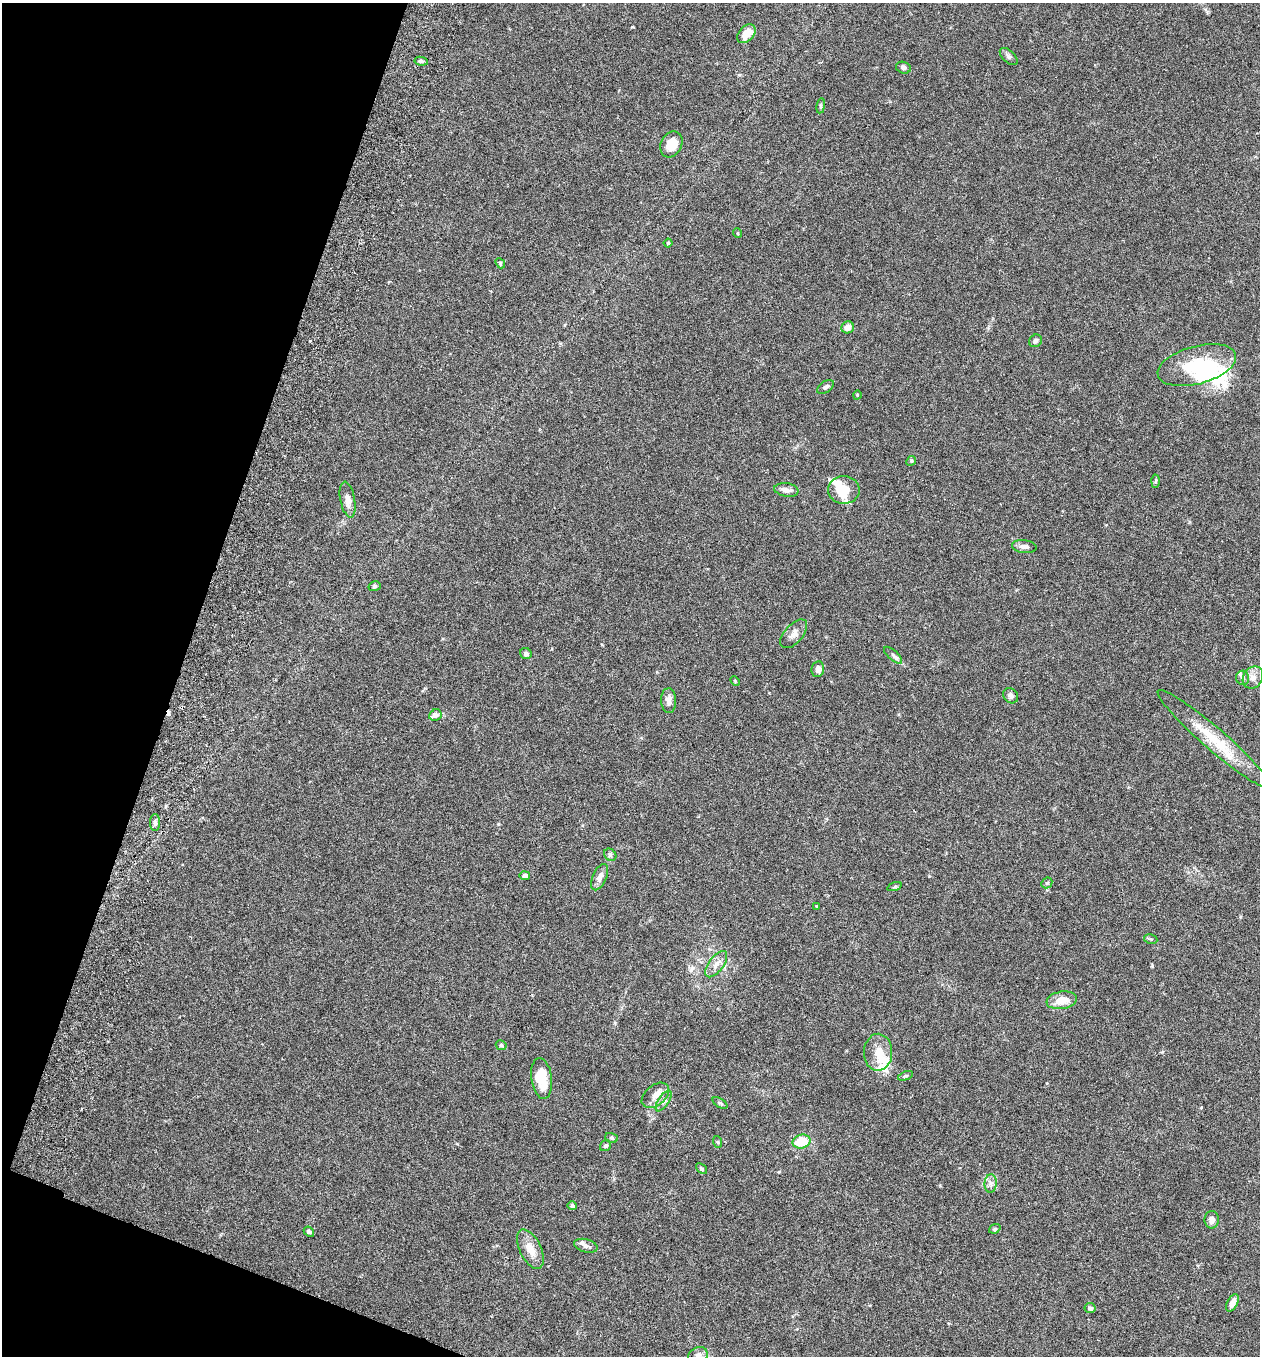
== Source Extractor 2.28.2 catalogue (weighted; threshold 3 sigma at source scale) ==
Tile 9 of 4 x 4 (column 1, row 3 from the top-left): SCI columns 192-1449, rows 1383-2736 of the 5545 x 5467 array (HDU 1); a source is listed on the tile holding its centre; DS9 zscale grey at full resolution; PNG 1262 x 1358 px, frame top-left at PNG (2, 3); each listed source drawn as its Kron ellipse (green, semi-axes under 4 px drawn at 4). Shown black and unused: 17% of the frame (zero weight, under 3 of 6 exposures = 3% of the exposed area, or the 3 px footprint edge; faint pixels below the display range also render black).
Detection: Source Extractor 2.28.2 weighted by HDU 2 'WHT'; one run over the whole footprint, this tile lists its part. Background 0.0188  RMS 0.002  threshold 0.00818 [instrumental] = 3 sigma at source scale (4.09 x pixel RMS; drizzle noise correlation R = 1.36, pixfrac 0.8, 0.05/0.05 arcsec/px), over >= 5 px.
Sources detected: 76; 6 inside a brighter object's white glare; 2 cosmic-ray / hot-pixel residue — neither listed nor drawn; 4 inside a brighter listed object's ellipse — not listed separately; the other 64 listed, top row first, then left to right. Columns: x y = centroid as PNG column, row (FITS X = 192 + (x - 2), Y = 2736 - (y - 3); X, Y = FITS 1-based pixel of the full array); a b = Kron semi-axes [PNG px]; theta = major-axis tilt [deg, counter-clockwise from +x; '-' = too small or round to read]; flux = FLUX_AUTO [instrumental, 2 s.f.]
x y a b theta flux
746 34 11 7 47 2.6
1009 56 11 6 -43 0.51
421 61 6 4 -8 0.39
903 68 7 6 - 0.54
821 106 8 4 82 0.3
671 144 14 10 63 3.4
737 233 5 3 - 0.15
668 243 4 4 - 0.28
500 263 6 4 -48 0.23
848 327 6 6 - 1.3
1035 341 7 6 - 0.51
1197 365 40 19 15 8.8
826 387 9 5 34 0.53
857 395 4 3 - 0.14
911 461 5 4 - 0.25
1156 481 6 4 87 0.27
786 490 12 6 -9 0.97
844 490 16 14 -3 4.5
348 500 18 7 -79 1.4
1024 547 12 6 -6 0.8
375 586 6 5 - 0.32
794 634 17 9 48 1.2
526 654 6 5 - 0.44
893 655 11 4 -42 0.51
818 669 8 6 81 0.83
1253 677 12 9 58 1.2
1243 678 7 6 - 0.49
735 681 5 3 - 0.19
1011 696 8 6 -51 0.66
669 701 12 7 -88 1
435 715 6 5 - 0.93
1214 739 74 11 -41 7.4
155 823 8 5 -89 0.53
610 855 7 5 -46 0.39
525 876 5 4 - 0.52
600 877 14 7 67 1
1047 883 6 5 - 0.27
894 887 7 3 19 0.23
817 907 4 3 - 0.16
1151 939 7 5 -11 0.27
716 964 15 7 53 1.3
1062 1000 15 8 9 2.6
501 1045 5 4 - 0.36
878 1052 18 14 89 2.7
906 1076 8 3 21 0.25
542 1078 20 10 -82 5.4
655 1095 15 10 39 1.8
664 1101 12 5 56 0.64
720 1103 8 3 -32 0.27
611 1138 6 5 - 0.28
802 1141 9 6 14 5.4
718 1142 6 4 -71 0.23
606 1146 6 5 - 0.42
701 1169 6 4 -40 0.29
991 1183 9 6 85 0.7
572 1206 5 4 - 0.42
1212 1220 9 7 -90 0.94
995 1229 6 4 20 0.26
309 1232 5 4 - 0.59
586 1246 12 6 -15 0.68
530 1249 21 11 -65 2.5
1232 1303 9 5 62 1.6
1090 1308 5 5 - 0.59
698 1355 10 8 26 0.97
Isophote crosses this tile's border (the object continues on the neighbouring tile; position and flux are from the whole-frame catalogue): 1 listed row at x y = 698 1355
Unlisted compact peaks at least as high as the median listed source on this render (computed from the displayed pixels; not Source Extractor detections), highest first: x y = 1152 966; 632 27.